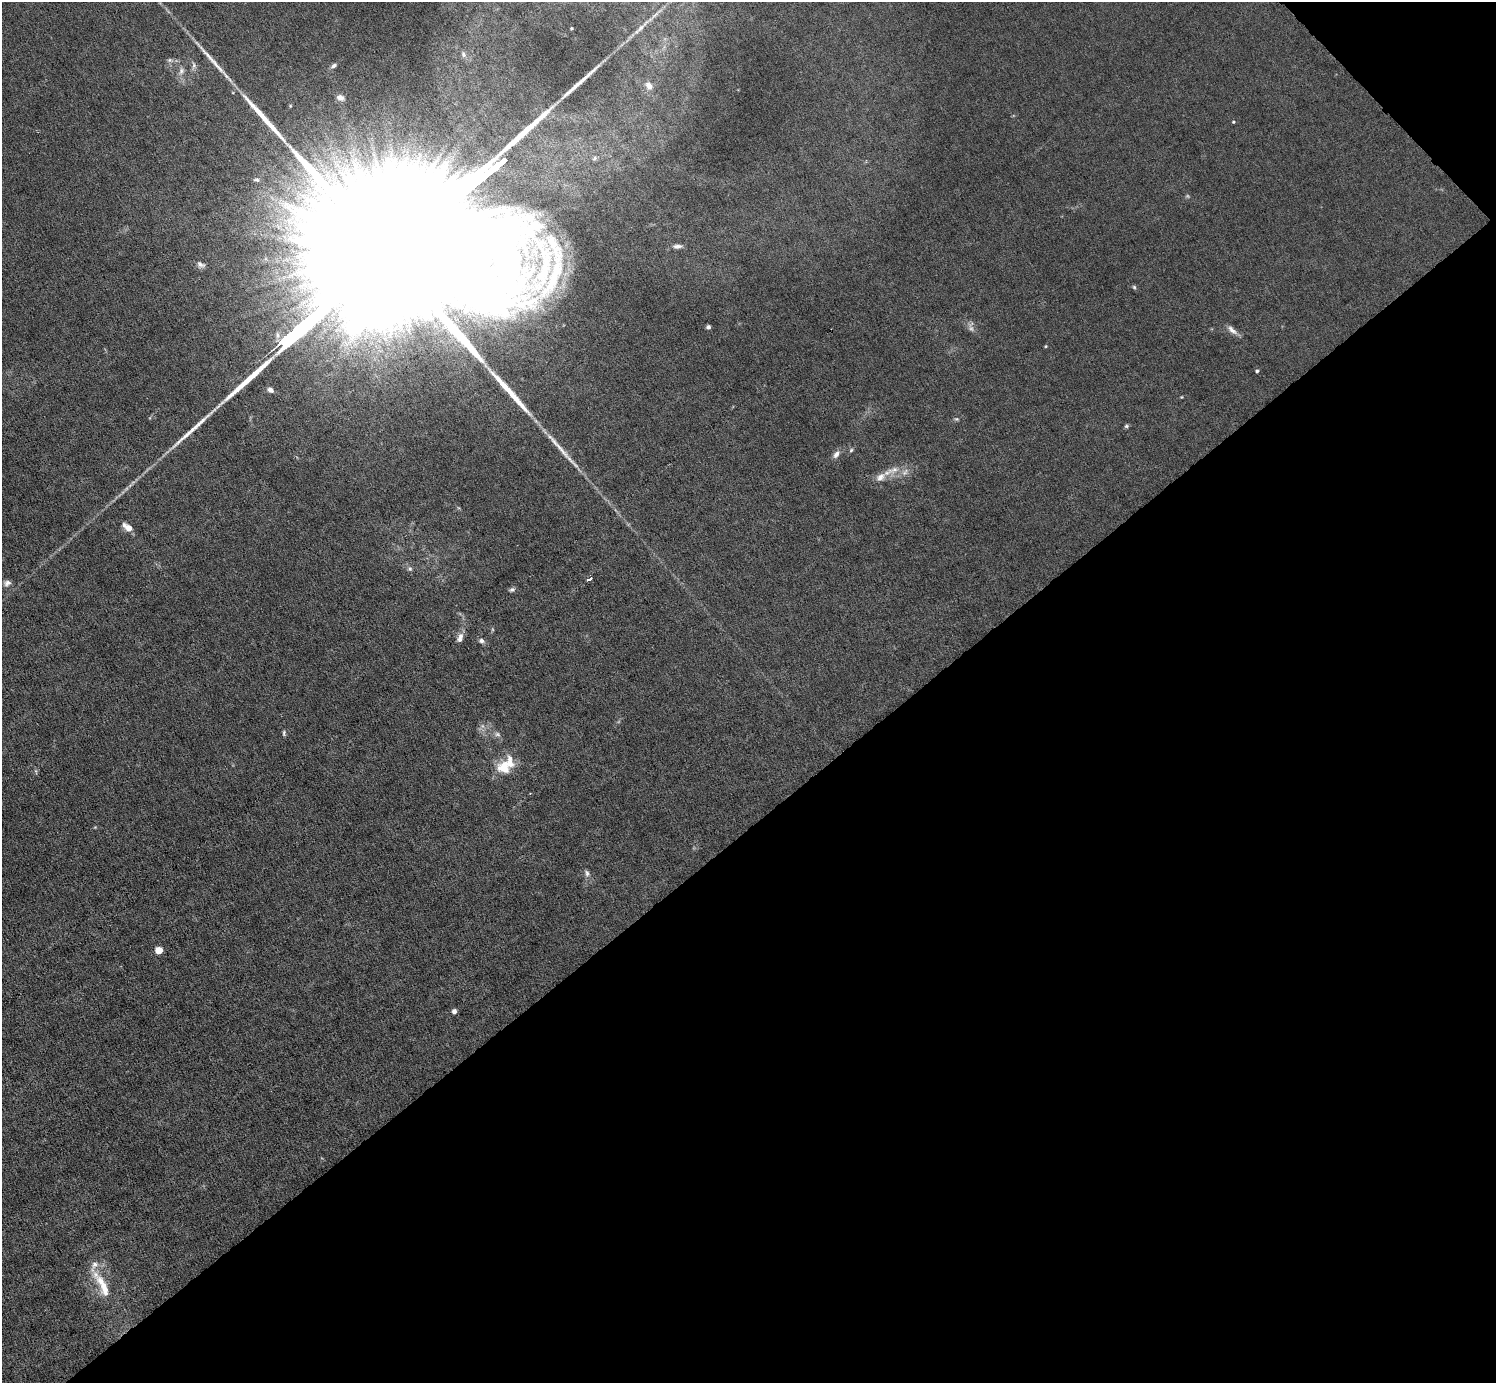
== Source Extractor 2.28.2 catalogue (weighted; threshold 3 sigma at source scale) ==
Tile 12 of 4 x 4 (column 4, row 3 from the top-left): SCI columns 4481-5974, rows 1677-3057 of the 5974 x 5972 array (HDU 1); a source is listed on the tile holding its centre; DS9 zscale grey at full resolution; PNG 1498 x 1385 px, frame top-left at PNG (2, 2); no overlay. Shown black and unused: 41% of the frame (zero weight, under 6 of 12 exposures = <1% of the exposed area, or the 3 px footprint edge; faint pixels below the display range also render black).
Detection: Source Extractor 2.28.2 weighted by HDU 2 'WHT'; one run over the whole footprint, this tile lists its part. Background 0.0142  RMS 0.003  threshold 0.0124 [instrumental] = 3 sigma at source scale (4.09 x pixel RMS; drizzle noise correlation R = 1.36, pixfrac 0.8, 0.05/0.05 arcsec/px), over >= 5 px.
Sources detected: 52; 1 too faint to see at this stretch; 1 inside a brighter object's white glare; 5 long thin detections or spike segments (spike, bleed or trail) — not listed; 5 inside a brighter listed object's ellipse — not listed separately; the other 40 listed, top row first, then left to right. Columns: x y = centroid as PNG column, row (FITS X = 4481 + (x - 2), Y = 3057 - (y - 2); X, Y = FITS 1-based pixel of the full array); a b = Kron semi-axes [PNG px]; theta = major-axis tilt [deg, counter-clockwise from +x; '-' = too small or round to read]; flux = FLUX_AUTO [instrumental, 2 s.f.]
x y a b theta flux
463 54 9 6 -60 0.91
170 60 7 5 -20 0.67
194 65 9 6 -81 0.92
333 66 8 5 33 0.73
181 71 10 7 64 1.3
649 86 9 7 -49 1.6
340 98 9 6 -23 1.3
290 106 4 4 - 0.29
1233 122 4 3 - 0.3
256 180 9 6 -11 0.83
677 246 13 6 3 1.2
526 252 17 7 -78 3
201 264 12 7 -19 1.1
1134 287 5 5 - 0.4
708 327 4 4 - 0.7
971 328 10 6 -70 1.1
1232 330 16 6 -40 1.6
1046 346 4 4 - 0.27
1257 371 4 4 - 0.37
270 390 8 6 -30 1.2
956 419 6 5 - 0.43
1126 426 6 5 - 0.45
851 450 6 5 - 0.43
836 454 12 7 56 1.3
894 470 18 9 20 3.1
127 527 12 6 -35 2.4
410 569 7 6 - 0.7
589 579 5 3 - 1.8
7 583 9 8 - 1.1
512 589 7 5 12 0.64
460 638 13 7 70 1.7
481 641 7 6 - 0.96
284 733 8 4 88 0.47
497 734 8 6 -16 0.85
504 767 17 17 - 6.4
36 771 6 4 -71 0.4
587 873 10 6 -68 1
159 950 7 6 - 2.9
454 1011 5 5 - 1.1
104 1288 35 14 -69 7